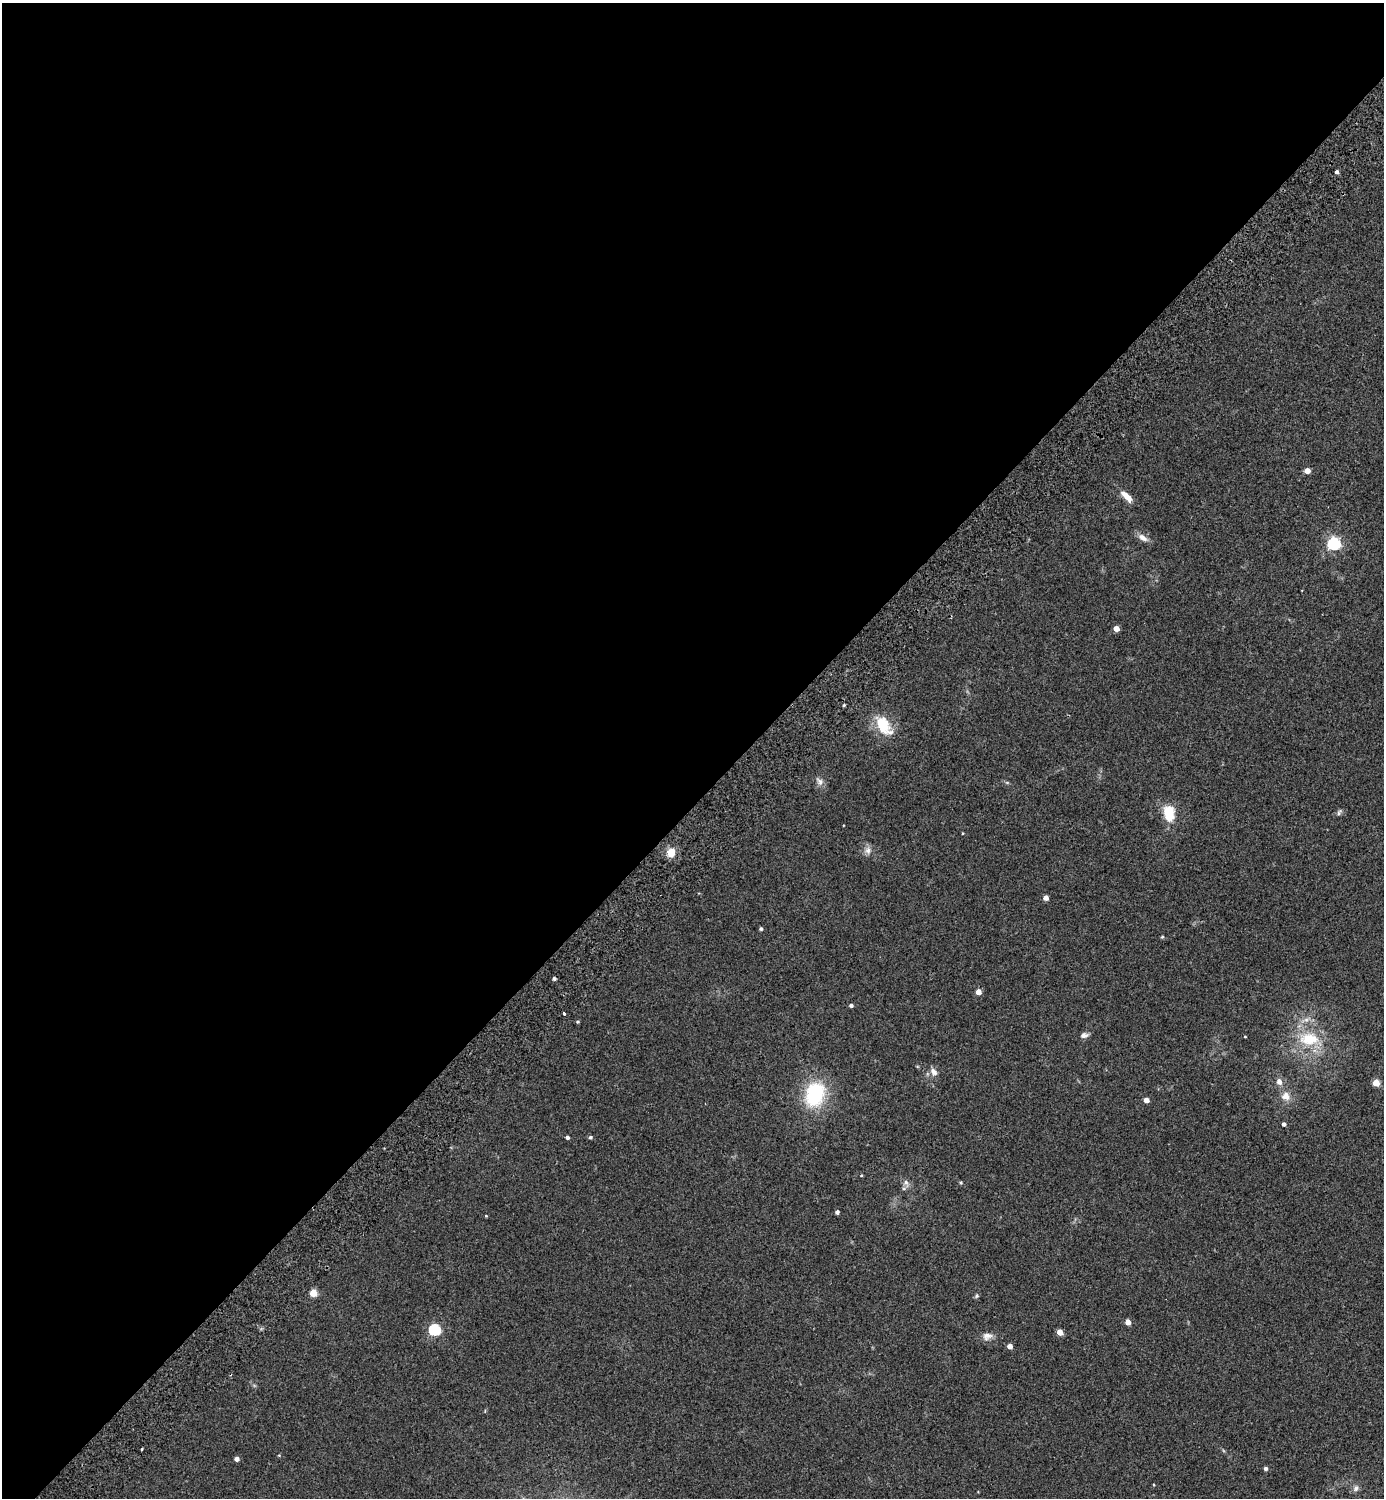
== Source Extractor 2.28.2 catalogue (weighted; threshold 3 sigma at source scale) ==
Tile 2 of 4 x 4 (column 2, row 1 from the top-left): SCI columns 1584-2965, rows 4533-6028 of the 6072 x 6072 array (HDU 1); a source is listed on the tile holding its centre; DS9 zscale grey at full resolution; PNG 1386 x 1500 px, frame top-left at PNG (2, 3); no overlay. Shown black and unused: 54% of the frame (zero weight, under 2 of 3 exposures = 3% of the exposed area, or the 3 px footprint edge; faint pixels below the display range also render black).
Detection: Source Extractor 2.28.2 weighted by HDU 2 'WHT'; one run over the whole footprint, this tile lists its part. Background 0.0481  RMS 0.0088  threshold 0.0397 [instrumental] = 3 sigma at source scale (4.5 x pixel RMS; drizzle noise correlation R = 1.50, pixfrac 1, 0.05/0.05 arcsec/px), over >= 5 px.
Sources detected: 53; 2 inside a brighter listed object's ellipse — not listed separately; the other 51 listed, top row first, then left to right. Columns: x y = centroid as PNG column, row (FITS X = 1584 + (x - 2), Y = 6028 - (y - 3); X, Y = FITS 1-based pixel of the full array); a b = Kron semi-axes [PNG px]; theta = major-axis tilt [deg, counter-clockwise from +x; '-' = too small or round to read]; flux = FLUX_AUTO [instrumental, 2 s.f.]
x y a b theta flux
1337 172 4 4 - 2.2
1307 471 5 4 - 8.2
1127 496 16 7 -44 8.8
1143 538 15 7 -31 5.1
1334 544 6 6 - 150
1116 628 4 4 - 8.7
844 705 3 3 - 1.1
883 725 27 15 -56 25
820 782 12 8 -53 4.2
1339 812 10 4 58 1.8
1169 813 15 10 -80 23
868 850 11 8 -85 4.1
671 852 11 8 66 9.9
1046 898 4 4 - 5.6
761 929 4 4 - 1.5
1162 937 4 4 - 0.97
554 979 4 4 - 1.8
978 992 4 4 - 9.1
851 1005 4 4 - 2.2
564 1013 3 3 - 4.4
578 1022 4 4 - 1.1
1084 1035 10 6 11 3.5
1245 1036 4 3 - 0.64
1309 1039 32 20 -3 36
933 1072 12 8 -50 4.4
1279 1082 7 6 - 4.8
1376 1083 5 4 - 21
815 1094 28 20 71 58
1286 1096 11 10 - 7.3
1146 1100 4 4 - 7.9
1284 1124 4 4 - 2.2
567 1137 4 4 - 2
590 1137 4 4 - 1.7
861 1175 4 3 - 0.7
961 1182 4 4 - 1.1
906 1183 11 5 -71 3.2
837 1212 4 4 - 2.3
486 1216 3 3 - 0.7
313 1293 5 5 - 21
976 1296 6 5 - 1.3
1128 1322 4 4 - 8.9
434 1330 5 5 - 93
1060 1332 4 4 - 12
987 1336 13 10 11 5.4
1010 1346 4 4 - 6.8
142 1449 3 2 - 0.71
279 1455 4 4 - 0.69
237 1459 4 4 - 4.4
1266 1468 5 5 - 2
1154 1485 4 2 - 0.61
1356 1488 9 7 47 3.1